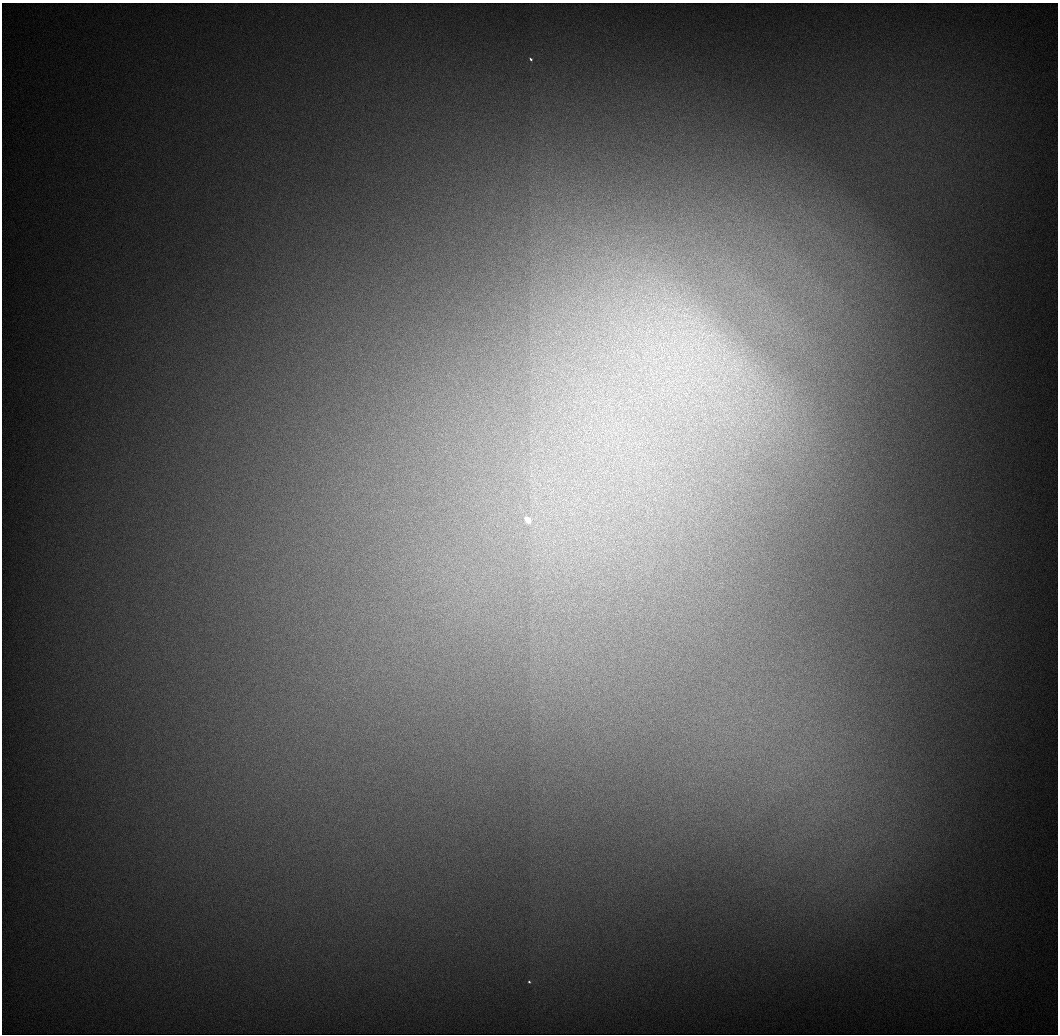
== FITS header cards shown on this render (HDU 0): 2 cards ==
NAXIS1  =                 1056 / Length of Axis 1 (Serial)
NAXIS2  =                 1032 / Length of Axis 2 (Parallel)

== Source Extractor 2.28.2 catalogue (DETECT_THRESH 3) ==
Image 1056 x 1032 px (HDU 0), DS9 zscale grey, 1 PNG px = 1 image px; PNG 1060 x 1036 px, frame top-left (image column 1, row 1032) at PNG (2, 3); no overlay
Background 564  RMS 6.8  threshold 20.4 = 3 sigma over >= 5 px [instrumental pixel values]
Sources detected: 11; all 11 listed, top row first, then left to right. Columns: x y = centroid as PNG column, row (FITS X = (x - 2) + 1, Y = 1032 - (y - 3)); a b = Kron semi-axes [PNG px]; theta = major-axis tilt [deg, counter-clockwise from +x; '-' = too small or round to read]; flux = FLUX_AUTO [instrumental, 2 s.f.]
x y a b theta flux
531 59 5 4 - 1000
742 276 7 6 - 2200
751 293 10 7 -74 3800
687 309 8 5 32 1400
685 315 12 6 10 3100
703 327 14 9 21 6800
709 336 29 11 33 14000
669 357 10 5 -64 2500
661 358 11 4 11 1900
528 520 5 4 - 22000
529 982 3 3 - 1100